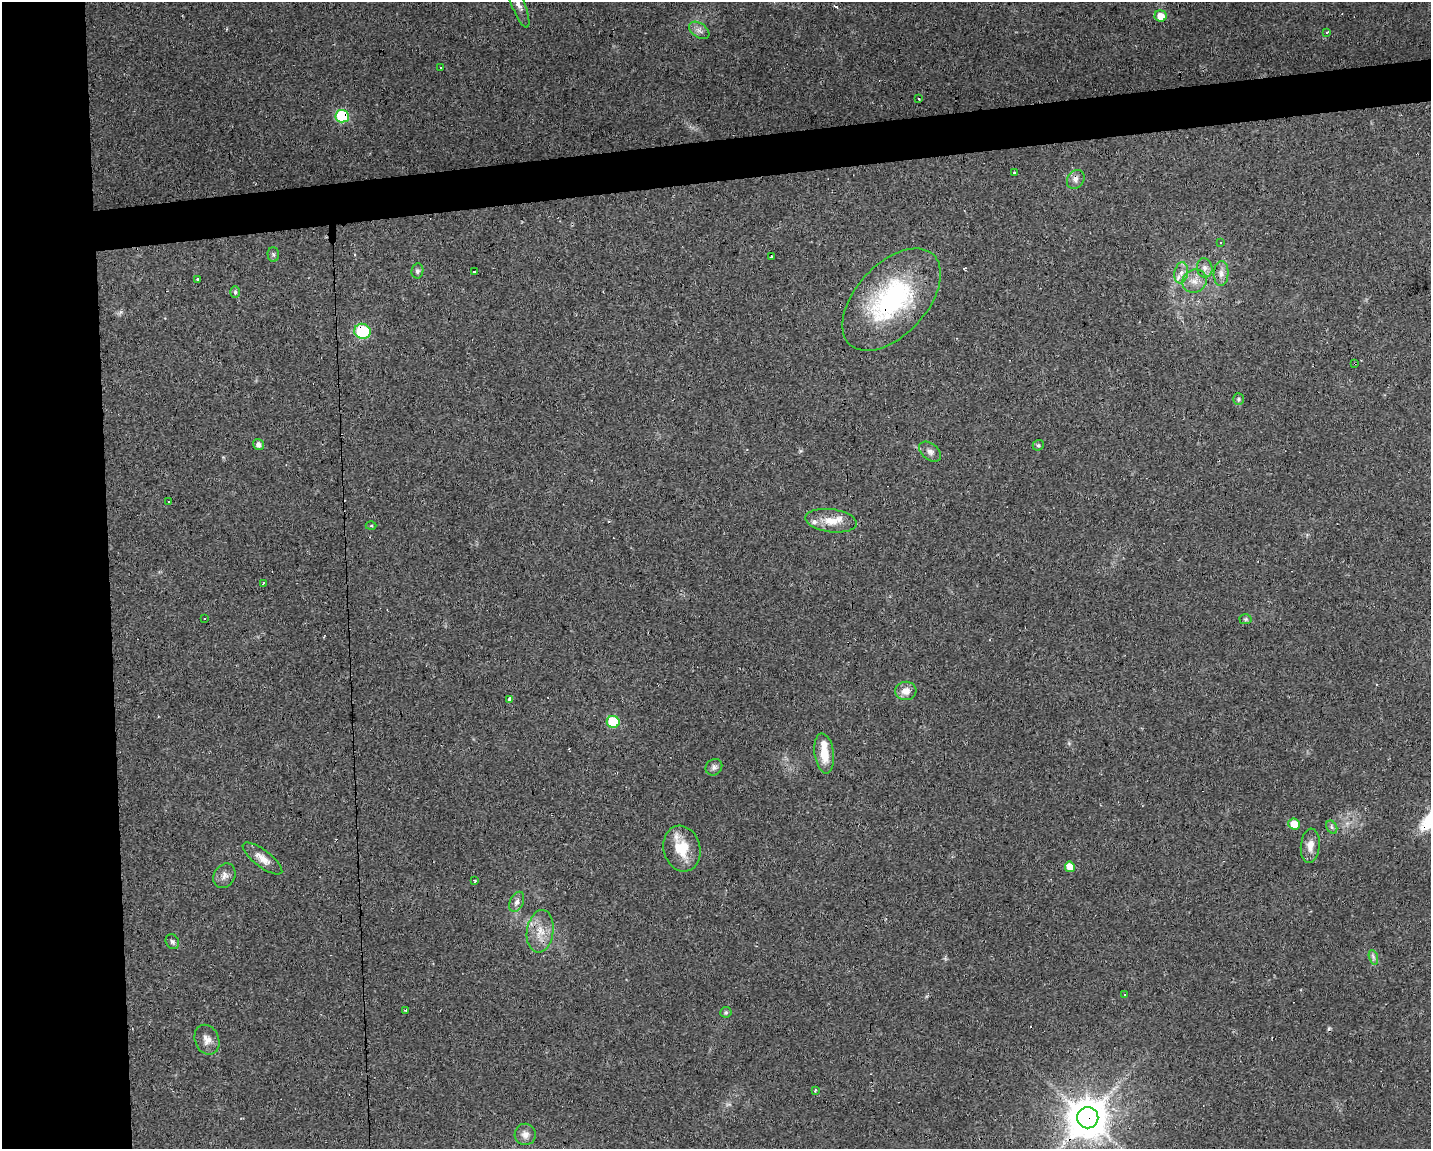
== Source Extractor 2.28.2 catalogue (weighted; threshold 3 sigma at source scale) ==
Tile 7 of 3 x 4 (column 1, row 3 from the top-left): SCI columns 49-1477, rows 1148-2294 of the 4342 x 4589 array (HDU 1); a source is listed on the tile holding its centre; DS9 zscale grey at full resolution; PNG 1433 x 1151 px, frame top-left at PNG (2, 2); each listed source drawn as its Kron ellipse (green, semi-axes under 4 px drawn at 4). Shown black and unused: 11% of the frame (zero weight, under 2 of 3 exposures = <1% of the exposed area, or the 3 px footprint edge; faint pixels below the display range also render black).
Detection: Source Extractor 2.28.2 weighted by HDU 2 'WHT'; one run over the whole footprint, this tile lists its part. Background 0.0818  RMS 0.0065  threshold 0.0294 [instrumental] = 3 sigma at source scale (4.5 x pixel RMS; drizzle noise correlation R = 1.50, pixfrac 1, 0.0396/0.0396 arcsec/px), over >= 5 px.
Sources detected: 65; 6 cosmic-ray / hot-pixel residue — neither listed nor drawn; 2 inside a brighter listed object's ellipse — not listed separately; the other 57 listed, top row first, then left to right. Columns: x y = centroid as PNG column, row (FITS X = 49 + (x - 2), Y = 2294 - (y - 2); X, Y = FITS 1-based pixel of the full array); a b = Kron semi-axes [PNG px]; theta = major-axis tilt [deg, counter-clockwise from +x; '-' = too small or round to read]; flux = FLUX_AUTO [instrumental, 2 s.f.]
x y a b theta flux
518 3 26 6 -69 5.5
1161 16 6 5 - 8.2
699 30 11 7 -35 2.9
1327 33 3 3 - 1.5
441 67 3 2 - 0.66
919 99 2 2 - 0.52
342 116 7 6 - 53
1014 173 3 2 - 0.71
1076 179 10 8 52 3.1
1220 242 3 3 - 1.4
273 254 7 5 -89 1.5
771 257 3 3 - 3.2
1205 268 9 7 -80 3
417 271 7 6 - 1.5
475 271 3 3 - 1.8
1181 273 11 7 80 3.8
1221 273 12 7 87 3.7
198 279 3 3 - 1.8
1194 281 12 11 - 6.2
235 292 6 5 - 1.3
891 300 61 35 47 97
362 331 8 7 - 31
1355 363 3 3 - 2.1
1238 399 6 5 - 1.1
259 445 6 5 - 2.7
1038 445 6 5 - 1
930 452 12 8 -38 3
168 502 3 2 - 0.6
831 521 26 11 -8 11
371 526 5 3 - 0.73
263 583 3 2 - 0.99
205 618 3 3 - 1.1
1246 619 6 5 - 0.99
906 691 11 9 5 5.9
510 699 4 3 - 2.4
613 722 6 6 - 29
824 753 20 9 -82 12
714 767 9 7 42 2.2
1294 824 6 5 - 11
1332 827 7 5 -61 1.3
1310 846 17 9 84 6
682 849 23 18 -76 18
262 859 24 8 -37 6.3
1070 867 5 5 - 8.2
224 876 13 10 58 4.1
475 881 3 2 - 0.54
517 902 11 6 65 2.6
540 931 21 13 82 11
172 942 8 6 -58 1.5
1373 957 7 4 -71 1.5
1125 995 3 3 - 35
406 1011 3 2 - 0.97
726 1012 5 5 - 1
207 1040 15 12 -67 5.6
815 1090 3 3 - 1.2
1088 1118 10 10 - 2100
525 1134 11 10 - 4.1
Overlapping masked pixels (flux is a lower limit): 5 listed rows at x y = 342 116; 891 300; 362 331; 1355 363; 1088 1118
Isophote crosses this tile's border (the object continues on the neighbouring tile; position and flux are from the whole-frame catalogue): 1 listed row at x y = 518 3